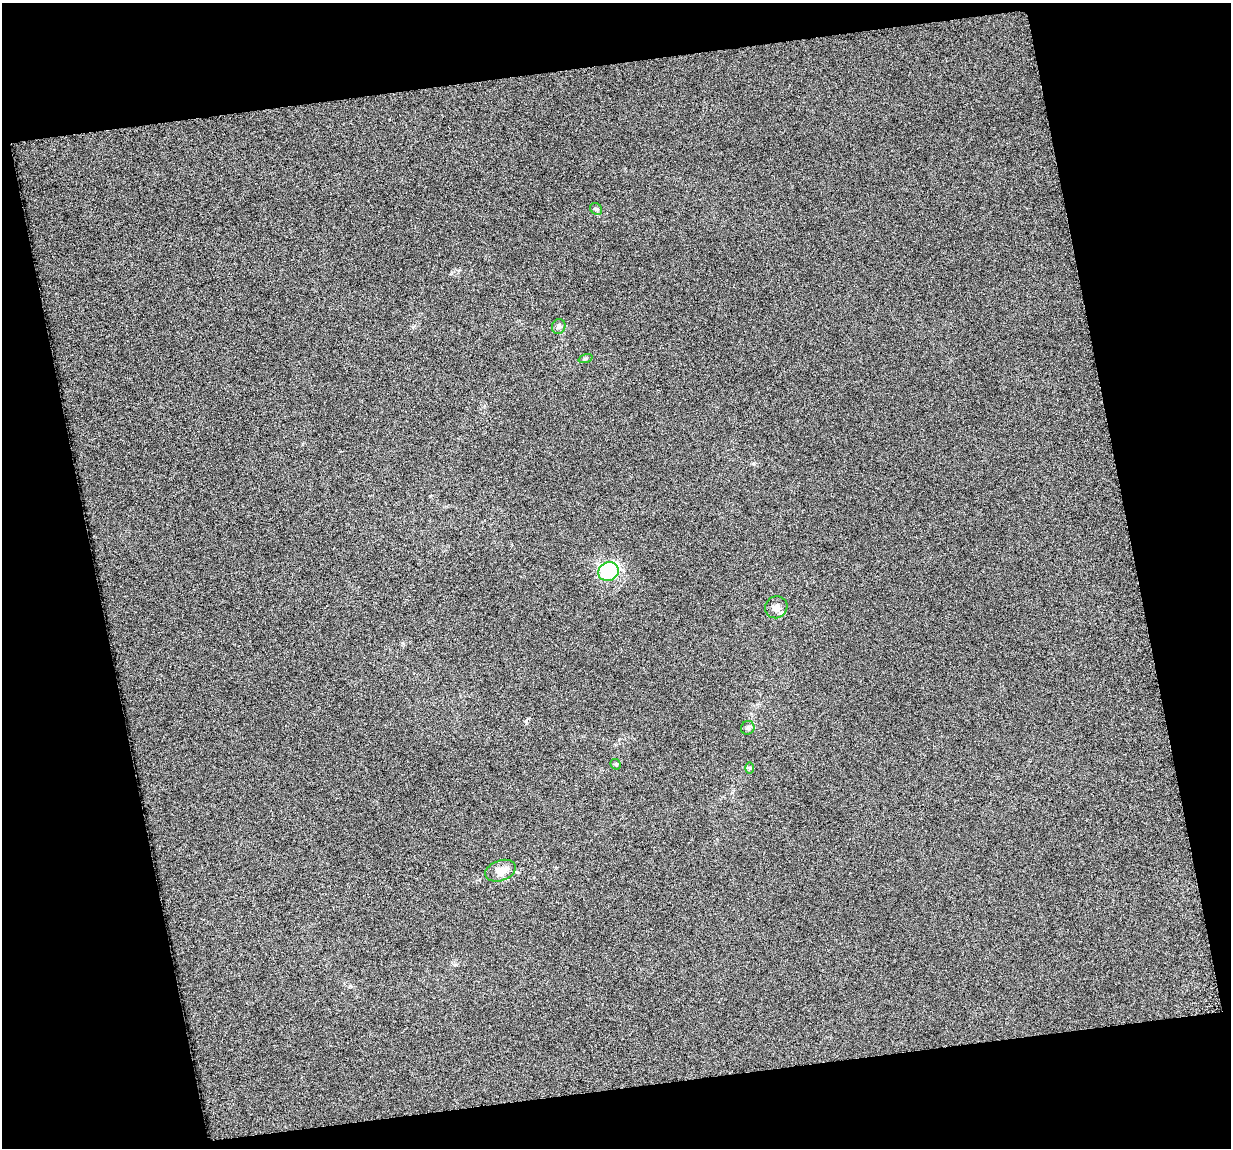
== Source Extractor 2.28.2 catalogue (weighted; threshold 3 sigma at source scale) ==
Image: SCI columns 5-1233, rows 23-1168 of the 1233 x 1184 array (HDU 1 of 3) = the unmasked area's bounding box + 8 px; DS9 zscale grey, full resolution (1 PNG px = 1 image px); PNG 1233 x 1150 px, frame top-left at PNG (2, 3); each listed source drawn as its Kron ellipse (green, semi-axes under 4 px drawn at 4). Shown black and unused: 26% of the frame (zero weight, under 3 of 6 exposures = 2% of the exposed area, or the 3 px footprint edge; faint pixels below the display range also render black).
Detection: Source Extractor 2.28.2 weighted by HDU 2 'WHT'. Background 6.59e-04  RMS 0.012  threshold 0.048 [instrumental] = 3 sigma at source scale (4.09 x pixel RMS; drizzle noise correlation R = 1.36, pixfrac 0.8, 0.0396/0.0396 arcsec/px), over >= 5 px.
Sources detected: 9; all 9 listed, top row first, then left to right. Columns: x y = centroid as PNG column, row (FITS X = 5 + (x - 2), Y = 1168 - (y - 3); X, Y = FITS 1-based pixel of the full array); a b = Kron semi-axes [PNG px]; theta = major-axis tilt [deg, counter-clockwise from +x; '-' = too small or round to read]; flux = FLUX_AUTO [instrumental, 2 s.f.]
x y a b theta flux
596 209 6 5 - 1.8
559 327 7 6 - 2.7
585 359 7 3 19 1.6
608 572 10 9 - 81
776 607 11 10 - 7.6
748 728 7 6 - 2.9
616 764 5 4 - 1.7
750 768 6 4 90 1.5
500 871 16 10 19 12